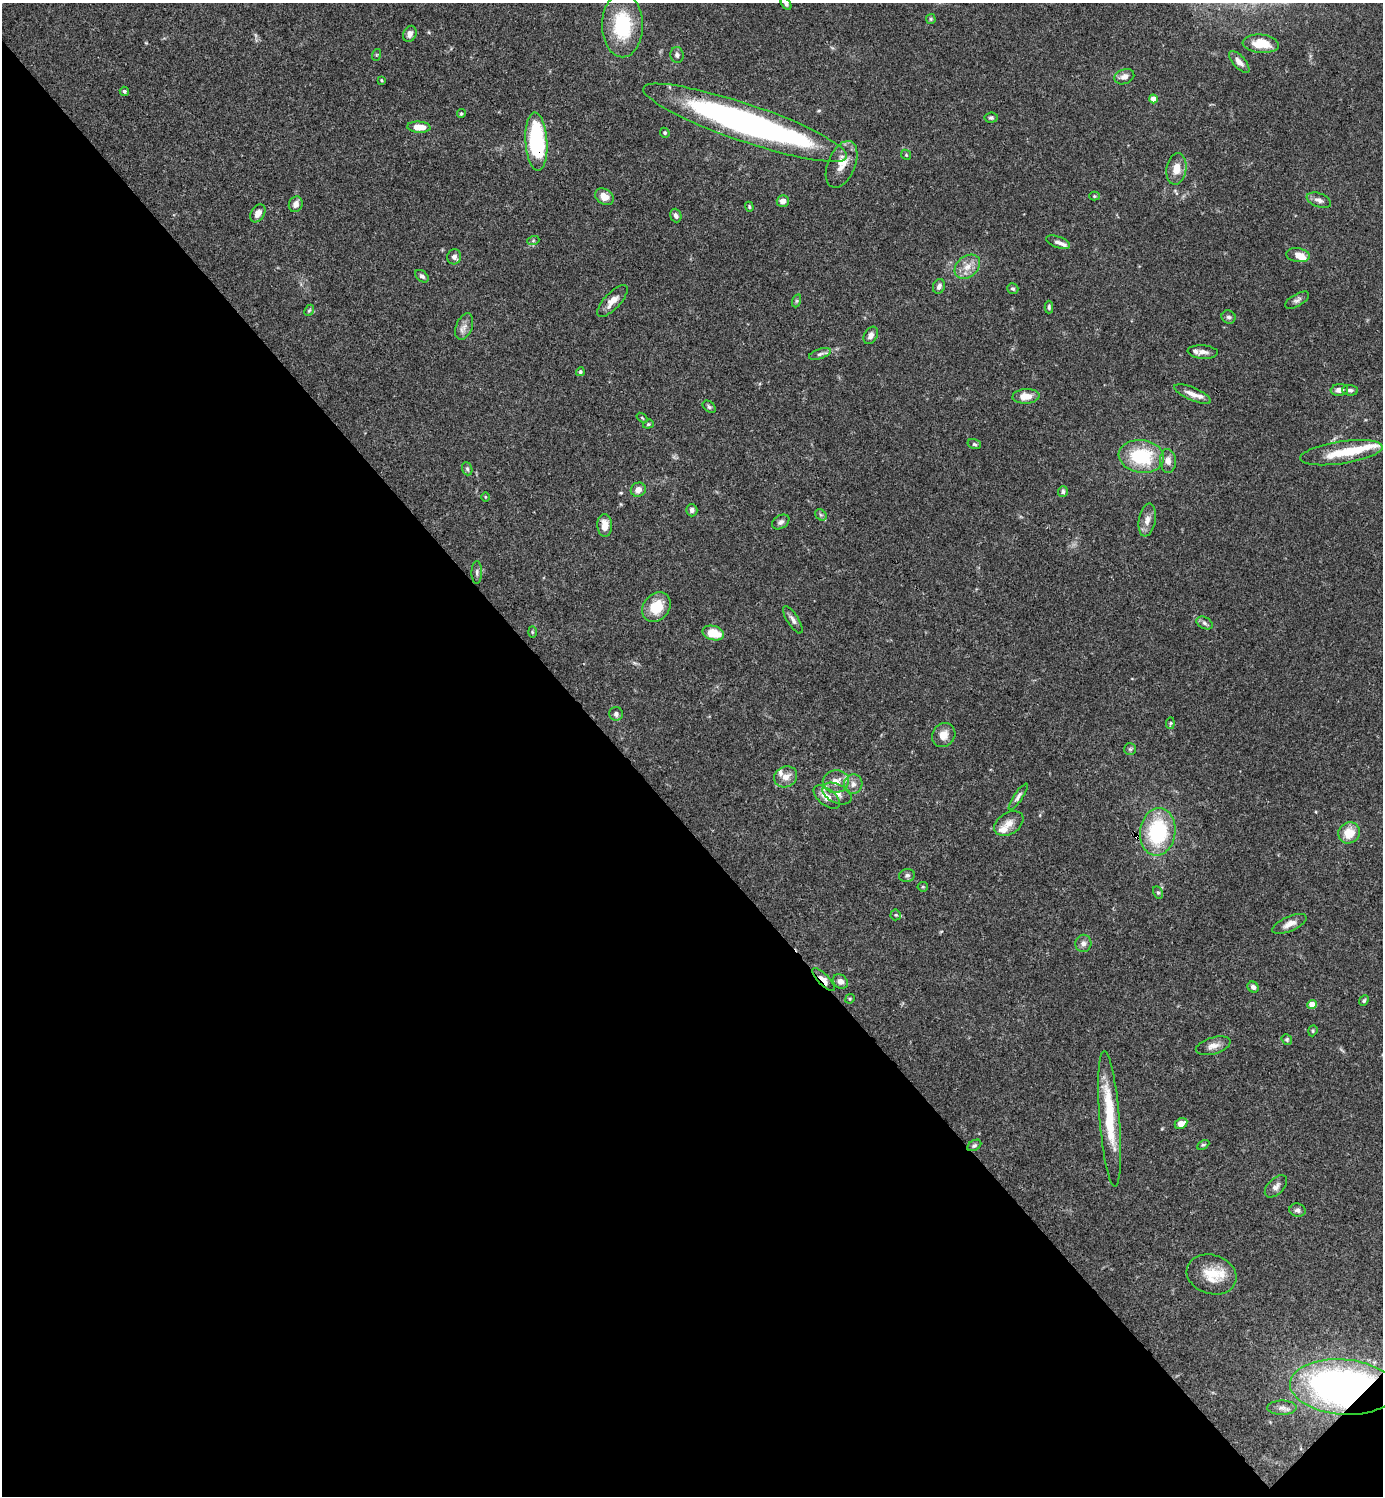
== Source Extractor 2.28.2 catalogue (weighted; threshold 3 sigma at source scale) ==
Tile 14 of 4 x 4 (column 2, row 4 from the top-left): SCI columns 1681-3061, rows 1-1494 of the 5981 x 5981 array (HDU 1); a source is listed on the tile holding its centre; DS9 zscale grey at full resolution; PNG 1385 x 1498 px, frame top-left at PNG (2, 3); each listed source drawn as its Kron ellipse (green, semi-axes under 4 px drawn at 4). Shown black and unused: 45% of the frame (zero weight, under 3 of 4 exposures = <1% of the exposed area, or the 3 px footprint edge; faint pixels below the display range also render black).
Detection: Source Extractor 2.28.2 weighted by HDU 2 'WHT'; one run over the whole footprint, this tile lists its part. Background 0.066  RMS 0.0032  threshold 0.0144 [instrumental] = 3 sigma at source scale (4.5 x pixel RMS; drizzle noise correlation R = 1.50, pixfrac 1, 0.05/0.05 arcsec/px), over >= 5 px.
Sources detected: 122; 1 inside a brighter object's white glare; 1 cosmic-ray / hot-pixel residue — neither listed nor drawn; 9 inside a brighter listed object's ellipse — not listed separately; the other 111 listed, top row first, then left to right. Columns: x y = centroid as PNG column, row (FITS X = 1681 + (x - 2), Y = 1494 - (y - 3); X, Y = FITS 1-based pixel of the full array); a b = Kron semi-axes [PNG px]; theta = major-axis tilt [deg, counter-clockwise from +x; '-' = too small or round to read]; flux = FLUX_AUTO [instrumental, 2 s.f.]
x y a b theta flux
786 4 7 4 -59 0.83
931 19 5 5 - 0.41
622 25 32 20 -89 21
410 34 8 6 66 1.6
1261 44 18 9 -5 6.7
376 55 6 4 71 0.36
677 55 8 6 -79 0.97
1239 62 13 6 -48 1.9
1124 77 10 7 21 2
381 80 3 2 - 0.28
124 91 5 4 - 0.5
1153 99 4 4 - 2.8
461 114 4 4 - 0.44
991 118 7 5 6 0.57
745 123 107 19 -19 130
419 127 11 5 -4 4.5
665 133 5 4 - 0.49
536 142 29 11 -86 34
906 155 5 4 - 0.39
842 164 25 13 67 4.9
1176 169 16 10 81 3.9
1094 196 5 4 - 0.38
604 197 10 7 -31 3.5
1319 200 13 7 -20 1.7
783 201 6 6 - 1.9
296 204 8 6 69 1.9
749 207 5 3 - 0.37
258 213 10 6 58 2.2
676 216 7 5 -71 0.98
533 241 6 4 19 0.45
1058 242 13 5 -19 1.3
1298 255 12 7 -9 3.3
454 257 7 7 - 1.5
967 267 14 10 40 3.3
422 276 7 5 -40 0.78
939 286 7 6 - 1.2
1013 289 6 5 - 0.6
1297 300 13 6 30 1.1
612 301 20 8 47 3.1
796 301 7 4 71 0.48
1049 307 6 4 -90 0.54
309 310 6 4 66 0.43
1229 317 7 6 - 0.93
464 327 14 8 68 1.9
871 335 9 6 60 1.4
1203 352 15 6 -4 1.9
820 354 11 5 18 0.94
580 372 5 4 - 0.52
1339 390 8 5 6 2.1
1350 390 8 5 -4 0.85
1193 394 20 6 -23 2.7
1026 396 13 7 4 4.2
709 407 7 5 -40 0.63
642 418 6 3 -38 0.34
648 424 5 4 - 0.42
974 444 7 5 -16 0.54
1341 453 42 11 8 9.7
1141 456 23 16 -7 19
1168 461 12 8 -87 2.2
467 469 7 5 -69 0.64
638 490 7 7 - 2.4
1063 491 5 5 - 0.73
485 497 5 3 - 0.26
692 510 6 5 - 0.94
821 515 6 5 - 0.54
1147 520 17 8 80 2.4
781 522 9 6 33 1
605 525 11 7 -88 3.2
477 572 11 5 89 0.79
656 607 16 13 52 7.8
793 620 15 5 -58 1.4
1204 623 9 5 -28 0.9
532 632 6 3 -89 0.34
713 633 11 7 -14 7.6
616 714 7 6 - 0.97
1170 723 6 4 82 0.41
944 735 12 11 - 3
1130 749 6 6 - 0.57
786 777 12 10 28 3
836 782 13 11 10 4.1
853 784 10 9 - 1.9
837 794 15 9 -26 3
827 797 15 8 -39 3.8
1018 797 15 4 56 1.1
1009 823 16 10 31 2.9
1158 832 24 17 83 27
1349 833 11 10 - 5.6
907 875 8 6 11 0.86
923 887 5 5 - 0.39
1158 892 6 4 -62 0.57
896 915 5 5 - 0.51
1289 924 18 7 24 2.5
1083 943 8 8 - 1.3
824 980 15 5 -46 2.7
840 981 8 6 -37 1.7
1253 987 6 5 - 1.1
850 999 5 4 - 0.38
1364 1001 6 4 50 0.48
1312 1004 4 4 - 4.9
1313 1031 6 4 71 0.43
1287 1039 6 5 - 0.46
1213 1046 18 8 16 2.4
1110 1119 68 10 -85 16
1181 1123 6 5 - 2.7
974 1145 7 5 31 0.63
1203 1145 6 4 28 0.43
1276 1186 13 8 45 1.6
1298 1210 8 6 -8 0.96
1212 1274 25 19 -17 8.7
1343 1387 53 27 -4 160
1282 1408 15 7 0 1.8
Overlapping masked pixels (flux is a lower limit): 4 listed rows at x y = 745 123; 536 142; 824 980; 1343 1387
Isophote crosses this tile's border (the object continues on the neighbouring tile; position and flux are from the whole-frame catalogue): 1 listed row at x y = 786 4